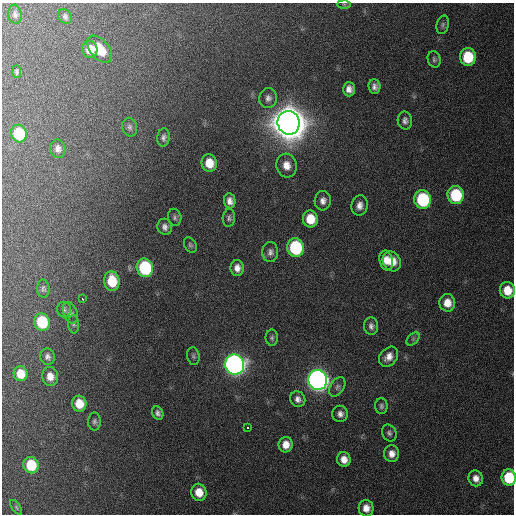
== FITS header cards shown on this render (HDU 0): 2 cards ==
NAXIS1  =                  512 / Axis length
NAXIS2  =                  512 / Axis length

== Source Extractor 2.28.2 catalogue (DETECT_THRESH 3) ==
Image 512 x 512 px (HDU 0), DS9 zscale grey, 1 PNG px = 1 image px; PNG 516 x 516 px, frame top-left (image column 1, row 512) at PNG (2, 3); each listed source drawn as its Kron ellipse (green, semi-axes under 4 px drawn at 4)
Background 184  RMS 13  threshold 40.4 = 3 sigma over >= 5 px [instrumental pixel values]
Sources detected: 73; all 73 listed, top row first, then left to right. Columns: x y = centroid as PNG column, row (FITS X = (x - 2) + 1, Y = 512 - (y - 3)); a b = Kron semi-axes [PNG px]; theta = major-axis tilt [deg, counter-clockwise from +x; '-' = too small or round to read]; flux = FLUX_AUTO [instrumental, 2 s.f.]
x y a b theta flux
344 4 6 4 -1 1.4e+03
15 14 9 6 -82 3.1e+03
65 16 8 6 -60 2.4e+03
443 25 9 6 75 2.2e+03
90 49 8 7 - 1.5e+04
100 49 16 9 -51 2.0e+04
468 57 9 8 - 4.0e+04
434 59 8 6 -76 2.3e+03
17 72 6 4 -88 1.9e+03
374 87 7 6 - 4.0e+03
349 89 7 6 - 5.7e+03
268 98 10 9 - 4.5e+03
405 120 9 7 -88 3.8e+03
289 123 12 11 - 3.9e+06
130 127 9 7 -75 3.0e+03
19 134 9 7 -77 4.2e+04
163 137 9 6 85 3.5e+03
58 149 9 7 -82 4.5e+03
209 163 8 7 - 1.6e+04
286 165 12 10 -76 9.8e+03
456 195 9 8 - 5.8e+04
423 200 9 8 - 8.2e+04
230 201 7 5 -81 5.3e+03
323 201 9 8 - 5.2e+03
359 205 10 8 80 6.0e+03
175 217 8 6 -77 2.5e+03
229 218 9 6 84 2.6e+03
310 219 8 7 - 2.0e+04
165 227 8 7 - 4.5e+03
190 245 8 6 -61 2.0e+03
295 247 9 8 - 8.6e+04
270 252 10 8 -89 4.2e+03
386 260 10 6 -77 8.3e+03
392 261 10 8 -60 1.3e+04
145 268 9 8 - 9.0e+04
237 268 8 6 -88 6.2e+03
112 281 10 7 -82 2.8e+04
43 289 9 6 -85 2.4e+03
507 290 8 7 - 1.8e+04
82 298 3 3 - 1.0e+04
447 303 9 8 - 1.1e+04
64 310 8 7 - 2.5e+03
70 313 11 7 -69 3.4e+03
42 322 9 8 - 4.7e+04
73 324 9 5 -84 2.1e+03
371 326 9 7 -84 4.0e+03
272 338 8 6 90 2.3e+03
413 339 8 5 46 1.9e+03
193 356 9 6 -81 2.1e+03
47 357 8 7 - 3.4e+03
389 357 11 8 49 7.9e+03
235 364 10 9 - 7.0e+05
21 374 7 7 - 1.5e+04
50 376 9 8 - 8.9e+03
318 380 10 9 - 8.0e+05
337 387 10 6 59 3.2e+03
298 399 8 7 - 4.4e+03
79 404 8 7 - 1.8e+04
381 406 8 6 -89 2.4e+03
158 413 7 5 -65 3.0e+03
340 414 8 8 - 4.6e+03
94 421 9 6 90 2.6e+03
248 427 3 3 - 9.0e+03
389 433 9 7 -65 2.7e+03
286 445 8 7 - 9.6e+03
392 454 8 7 - 6.9e+03
344 459 7 6 - 8.1e+03
31 465 8 7 - 3.7e+04
476 478 8 7 - 6.3e+03
509 478 8 7 - 4.4e+04
199 492 8 7 - 1.5e+04
16 507 8 4 -56 1.4e+03
366 508 8 7 - 8.5e+03
At the frame edge (FLAGS 8, measured only in part): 1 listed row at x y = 509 478